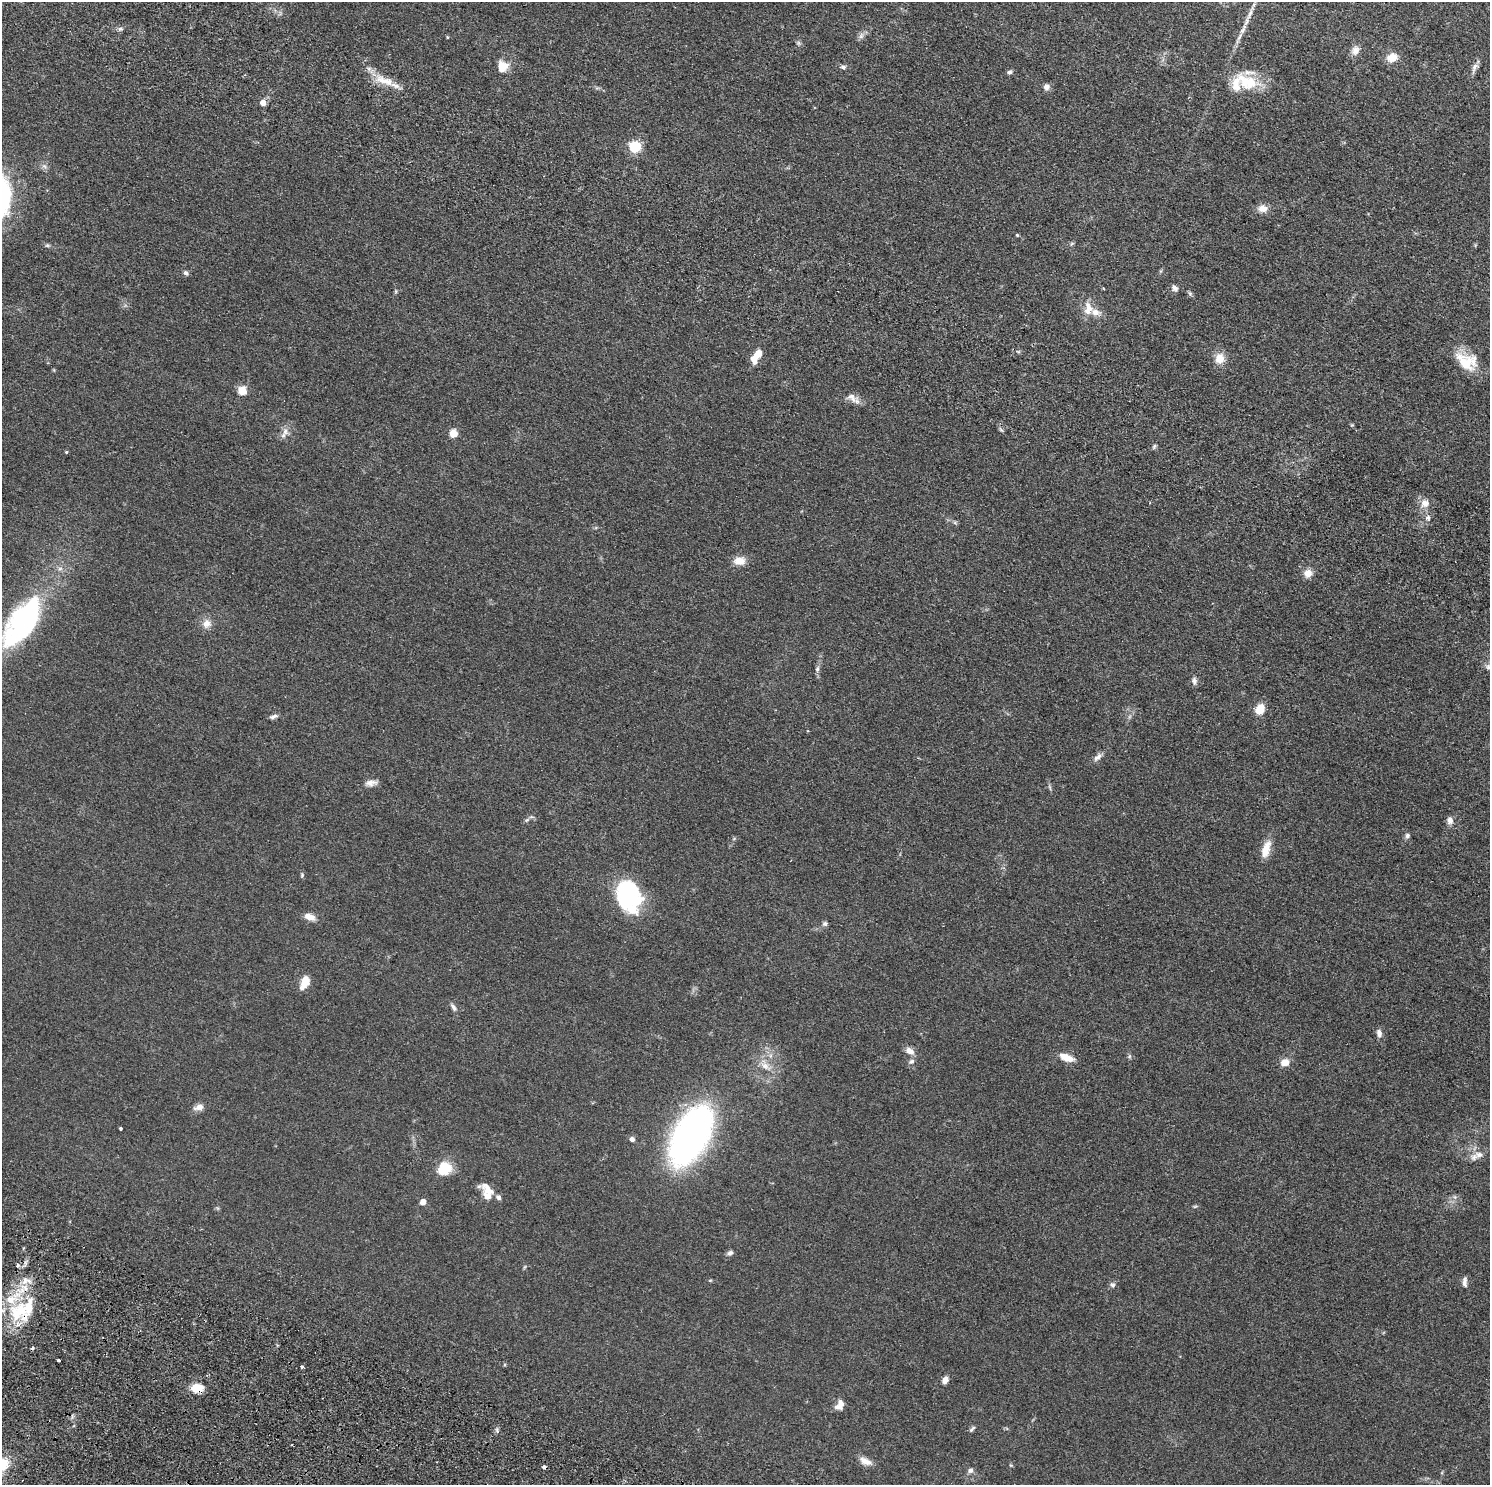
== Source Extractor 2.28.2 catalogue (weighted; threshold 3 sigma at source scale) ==
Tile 10 of 4 x 4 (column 2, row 3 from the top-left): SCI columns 1515-3002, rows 1827-3309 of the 6005 x 6486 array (HDU 1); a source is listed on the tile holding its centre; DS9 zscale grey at full resolution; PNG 1492 x 1487 px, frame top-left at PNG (2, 2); no overlay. Shown black and unused: <1% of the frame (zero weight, under 2 of 4 exposures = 3% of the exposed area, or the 3 px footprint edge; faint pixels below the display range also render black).
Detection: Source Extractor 2.28.2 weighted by HDU 2 'WHT'; one run over the whole footprint, this tile lists its part. Background 0.0343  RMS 0.0054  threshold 0.0242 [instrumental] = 3 sigma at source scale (4.5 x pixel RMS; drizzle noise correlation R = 1.50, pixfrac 1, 0.05/0.05 arcsec/px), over >= 5 px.
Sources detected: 105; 2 inside a brighter object's white glare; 2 cosmic-ray / hot-pixel residue — not listed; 9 inside a brighter listed object's ellipse — not listed separately; the other 92 listed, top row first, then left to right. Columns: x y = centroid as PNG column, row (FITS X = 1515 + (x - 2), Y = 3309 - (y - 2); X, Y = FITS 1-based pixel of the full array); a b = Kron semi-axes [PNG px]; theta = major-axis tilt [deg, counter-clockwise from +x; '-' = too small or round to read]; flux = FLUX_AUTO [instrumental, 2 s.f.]
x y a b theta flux
120 29 7 5 14 1.1
1243 30 10 6 54 1.8
861 36 9 6 59 1.6
447 37 5 3 - 0.41
798 43 6 6 - 0.87
1355 50 12 10 62 3.1
1392 57 14 11 26 5
502 66 11 11 - 7.1
843 67 6 5 - 1.1
1474 68 16 7 67 2.4
1009 72 6 6 - 1
384 80 31 10 -19 8.7
1247 82 33 19 -26 17
1046 87 8 8 - 1.9
263 103 5 5 - 4.4
635 147 5 5 - 49
1262 208 12 9 -2 3.8
1017 235 4 4 - 0.5
1072 243 6 4 20 0.64
47 245 6 5 - 0.76
186 273 7 5 -38 1.2
1174 288 9 6 -39 1.7
396 291 6 4 72 0.57
1190 294 7 5 -56 0.85
1088 308 19 11 -88 5.9
758 354 13 7 63 7.3
1220 358 12 10 89 5.8
1467 361 30 20 -29 14
242 391 5 5 - 21
852 397 17 11 -30 3.5
285 432 12 8 -89 2.7
453 433 5 5 - 16
1154 446 7 4 54 0.74
66 452 4 4 - 0.52
1425 503 12 11 - 3.8
1428 517 7 6 - 1.3
955 523 7 4 -19 0.74
739 561 14 10 1 5.1
1308 573 10 10 - 3.6
22 622 58 25 56 93
206 624 12 12 - 3.8
1488 667 9 8 - 2
817 669 8 5 80 1.3
1194 681 11 6 -88 1.5
1260 709 12 9 60 6.4
273 716 11 5 16 1.4
1098 757 15 7 42 2.3
371 783 16 7 8 2.8
1050 787 9 3 -77 0.86
527 820 8 4 37 0.89
1450 820 10 7 -79 2.3
1407 835 7 6 - 1.2
1266 849 23 9 72 6.4
302 875 6 4 51 0.61
629 888 24 13 -42 30
309 917 12 7 -23 4.2
825 924 7 7 - 1.1
305 982 11 6 67 11
453 1007 12 5 -56 1.6
1379 1033 10 6 -76 2.2
909 1051 10 7 -26 3.5
1129 1056 6 4 89 0.73
1067 1058 13 6 -20 7.6
911 1061 9 6 38 1.3
1285 1062 8 7 - 5.1
765 1066 13 9 -52 3.7
199 1107 12 7 16 3.2
120 1128 3 3 - 0.72
690 1136 41 22 62 240
632 1139 6 6 - 1.4
1479 1155 13 10 19 3.7
444 1169 16 13 43 12
488 1189 24 9 -30 4.9
1455 1197 7 4 -71 0.83
423 1202 5 5 - 3.2
1195 1206 6 4 3 0.58
730 1253 9 6 25 1.4
18 1265 5 4 - 0.89
25 1280 9 7 89 2.9
710 1280 6 3 -18 0.5
1465 1282 14 6 89 2
1113 1285 8 7 - 1.3
19 1312 29 22 32 25
58 1360 3 3 - 2.3
302 1367 3 3 - 1.7
945 1380 8 6 60 2.6
197 1388 11 8 2 8.4
840 1405 13 9 66 3.2
972 1429 10 4 45 0.94
866 1461 18 8 -25 3.9
2 1465 22 13 49 12
970 1470 7 7 - 1.5
Overlapping masked pixels (flux is a lower limit): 2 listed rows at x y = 19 1312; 197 1388
Isophote crosses this tile's border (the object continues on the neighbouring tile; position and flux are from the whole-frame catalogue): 2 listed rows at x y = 1488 667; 2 1465